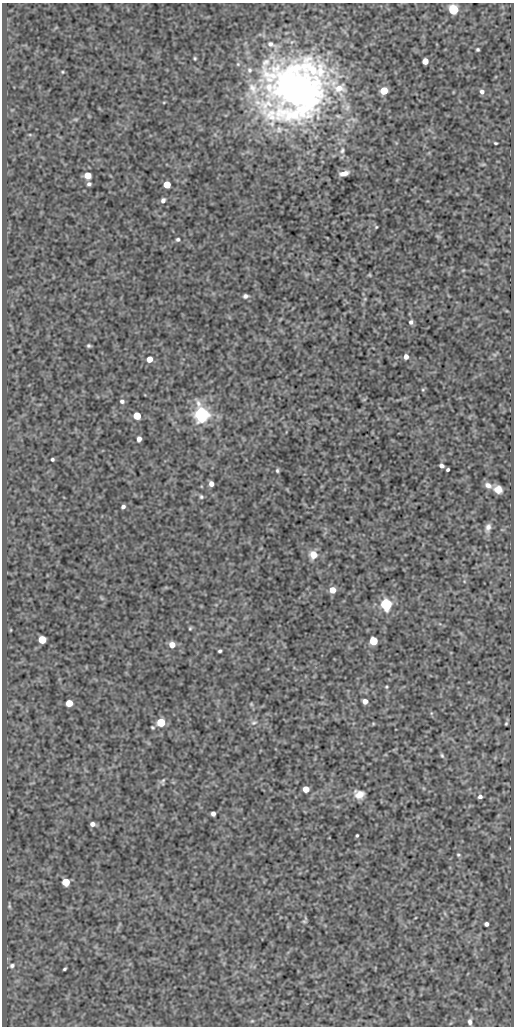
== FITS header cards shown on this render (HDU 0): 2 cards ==
NAXIS1  =                  512
NAXIS2  =                 1024

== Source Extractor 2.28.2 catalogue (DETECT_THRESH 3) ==
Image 512 x 1024 px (HDU 0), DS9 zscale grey, 1 PNG px = 1 image px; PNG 516 x 1028 px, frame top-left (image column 1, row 1024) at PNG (2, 3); no overlay
Background 73.2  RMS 0.53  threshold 1.6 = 3 sigma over >= 5 px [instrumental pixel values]
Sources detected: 82; all 82 listed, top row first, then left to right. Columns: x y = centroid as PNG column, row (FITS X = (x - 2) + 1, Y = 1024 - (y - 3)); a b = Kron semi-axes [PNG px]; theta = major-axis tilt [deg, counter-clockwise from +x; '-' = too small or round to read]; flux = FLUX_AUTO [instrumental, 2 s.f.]
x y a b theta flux
453 9 5 5 - 3800
271 44 16 7 -25 260
478 49 3 3 - 56
195 58 4 3 - 42
425 61 5 5 - 370
249 70 8 7 - 140
62 72 4 3 - 37
339 88 17 11 12 550
296 89 74 66 27 18000
384 91 5 5 - 1000
482 92 5 5 - 120
164 102 5 3 - 30
75 119 6 4 -18 45
30 135 6 3 -19 36
495 143 4 2 - 38
342 150 10 6 72 130
344 173 8 4 15 240
88 175 5 5 - 590
89 184 4 4 - 86
167 184 5 5 - 820
163 200 6 5 - 120
376 227 4 4 - 36
178 239 5 5 - 69
369 275 4 4 - 38
245 296 6 5 - 96
365 299 5 4 - 38
411 322 5 5 - 90
89 346 4 3 - 56
406 357 5 4 - 190
149 359 5 5 - 410
423 390 5 5 - 45
364 399 6 4 19 36
122 401 6 5 - 100
201 414 6 6 - 15000
137 416 5 5 - 1000
139 439 5 4 - 160
52 459 3 3 - 60
442 466 4 4 - 120
448 469 4 3 - 60
277 470 5 4 - 56
211 484 5 4 - 210
488 485 9 7 -28 200
498 489 7 6 - 380
201 497 6 5 - 65
123 507 4 4 - 94
488 527 11 7 73 180
313 555 10 9 - 390
332 590 5 5 - 420
386 604 5 5 - 7300
190 628 4 3 - 43
11 630 4 3 - 27
42 640 5 5 - 1200
373 641 5 5 - 1600
172 645 5 5 - 370
220 651 4 3 - 62
386 687 4 3 - 38
365 701 5 4 - 240
69 703 5 5 - 620
251 704 5 5 - 43
431 713 6 4 -72 47
161 722 5 5 - 1700
254 722 9 7 12 120
373 724 6 3 19 40
506 724 4 2 - 39
152 727 4 4 - 43
442 755 7 4 -63 60
163 781 10 5 74 80
306 789 5 5 - 520
359 794 11 9 -11 360
480 796 5 4 - 98
213 814 4 4 - 130
92 824 4 4 - 150
357 835 3 3 - 44
458 855 5 4 - 51
66 882 5 5 - 970
9 906 7 3 -84 51
304 921 6 5 - 58
486 924 4 4 - 110
12 965 8 6 16 110
65 969 4 2 - 51
252 1021 6 3 18 37
470 1022 8 5 -84 120